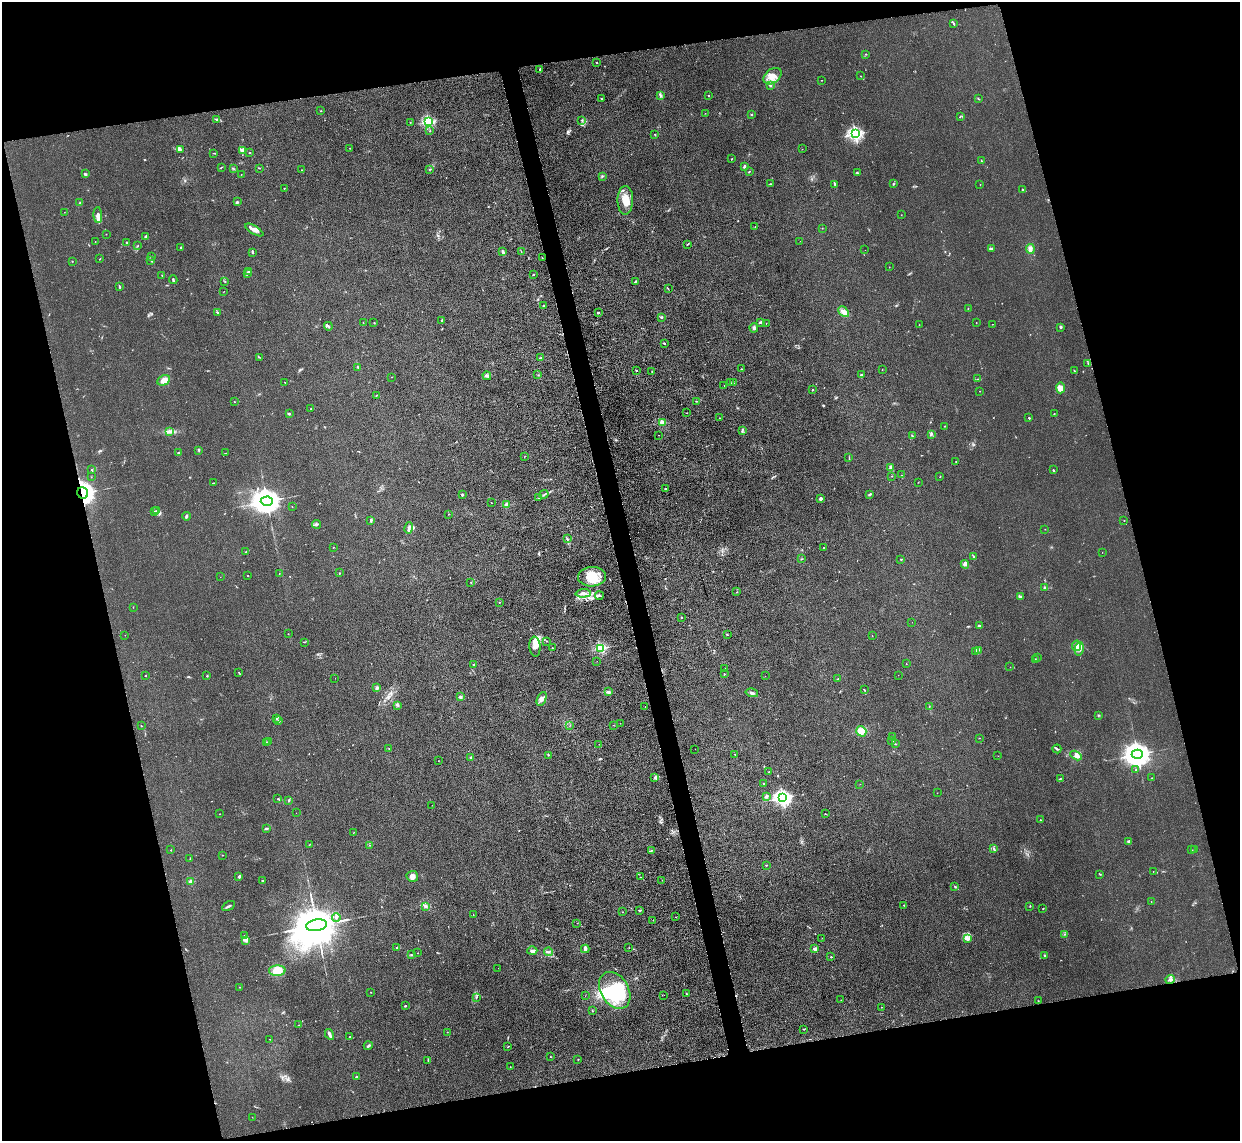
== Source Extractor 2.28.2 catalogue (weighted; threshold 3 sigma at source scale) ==
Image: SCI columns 27-4976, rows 155-4707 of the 5002 x 4979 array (HDU 1 of 3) = the unmasked area's bounding box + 8 px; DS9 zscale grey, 4 x 4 block average (1 PNG px = mean of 4 x 4 image px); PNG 1242 x 1143 px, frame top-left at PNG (2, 2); each listed source drawn as its Kron ellipse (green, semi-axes under 4 px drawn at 4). Shown black and unused: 29% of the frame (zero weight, under 3 of 4 exposures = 3% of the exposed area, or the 3 px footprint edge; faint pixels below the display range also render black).
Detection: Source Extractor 2.28.2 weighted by HDU 2 'WHT'. Background 0.0232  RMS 0.004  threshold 0.018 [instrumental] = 3 sigma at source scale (4.5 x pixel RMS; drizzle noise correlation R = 1.50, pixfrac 1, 0.05/0.05 arcsec/px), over >= 5 px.
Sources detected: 416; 1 too faint to see at this stretch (4 x 4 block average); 3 inside a brighter object's white glare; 9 cosmic-ray / hot-pixel residue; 2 long thin detections or spike segments (spike, bleed or trail) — neither listed nor drawn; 13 coinciding with a brighter row at this scale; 26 inside a brighter listed object's ellipse — not listed separately; the other 362 listed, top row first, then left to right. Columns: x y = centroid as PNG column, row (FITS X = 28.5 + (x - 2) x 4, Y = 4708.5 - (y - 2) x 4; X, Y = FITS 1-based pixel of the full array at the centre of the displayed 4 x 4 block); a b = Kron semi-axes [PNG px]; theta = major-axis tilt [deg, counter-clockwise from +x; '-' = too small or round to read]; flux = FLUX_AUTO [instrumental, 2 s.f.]
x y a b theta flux
954 24 3 2 - 1.8
865 54 2 2 - 1.1
597 62 2 2 - 1.3
540 69 4 2 - 2.4
773 76 10 7 38 23
861 76 2 2 - 0.7
822 80 2 2 - 0.7
770 85 2 2 - 14
661 95 3 2 - 2.5
708 95 2 2 - 1.4
602 99 4 2 - 1.6
978 99 3 2 - 1.4
321 111 2 2 - 1
705 113 2 2 - 0.43
751 114 2 2 - 5.9
960 116 3 2 - 1.7
217 120 3 2 - 1.8
582 120 2 2 - 1.7
410 122 2 2 - 0.85
428 122 2 2 - 310
430 131 2 2 - 1.1
655 134 2 2 - 1.7
855 134 2 2 - 620
350 148 2 2 - 0.76
180 149 4 3 - 4
802 149 2 2 - 0.39
242 150 4 3 - 4.7
250 152 2 2 - 0.83
214 153 2 2 - 0.85
732 158 2 2 - 0.94
981 161 3 2 - 1.5
744 166 3 2 - 5
221 167 3 2 - 1.4
260 168 2 2 - 1.1
234 169 3 2 - 1.5
430 169 2 2 - 1.3
301 170 2 2 - 0.97
749 172 2 2 - 1.7
857 173 2 2 - 2.9
85 174 3 2 - 3.9
241 175 2 2 - 0.58
602 176 3 2 - 2.4
770 184 2 2 - 1.1
835 184 4 2 - 2.6
893 184 3 2 - 1.6
980 184 2 2 - 0.82
284 188 2 2 - 1.3
1022 190 2 2 - 1.6
625 200 14 8 89 34
80 202 2 2 - 1
237 202 2 2 - 3.1
64 212 2 2 - 0.78
98 215 8 4 -87 11
901 215 2 2 - 0.61
755 227 2 2 - 0.69
822 228 2 2 - 0.76
254 230 10 2 -31 12
106 234 2 2 - 0.63
146 236 2 2 - 2.6
800 241 2 2 - 0.37
95 242 2 2 - 0.71
127 242 2 2 - 2.6
687 244 2 2 - 1.6
138 246 2 2 - 0.9
181 247 2 2 - 2.3
991 249 3 2 - 3
1030 249 5 3 - 11
865 250 2 2 - 0.26
521 251 2 2 - 0.71
252 252 3 2 - 2.6
502 252 4 3 - 4.2
151 256 2 2 - 1.1
542 258 2 2 - 1.1
100 259 2 2 - 1.3
151 260 4 2 - 2
72 261 2 2 - 0.67
889 267 2 2 - 0.59
248 271 4 2 - 2.3
247 274 3 2 - 2.5
162 275 2 2 - 1.5
533 275 2 2 - 1.3
173 280 4 2 - 2.4
635 281 4 2 - 1.6
225 282 2 2 - 0.92
120 287 2 2 - 2.7
668 289 2 2 - 0.89
224 292 2 2 - 0.5
543 305 2 2 - 2.1
968 308 2 2 - 0.69
217 312 2 2 - 2.1
598 312 3 2 - 2.4
844 312 6 4 -46 13
662 317 3 2 - 1.9
442 320 2 2 - 2.3
761 322 3 2 - 5.4
363 323 2 2 - 0.69
374 323 2 2 - 0.99
766 323 2 2 - 1.1
976 323 2 2 - 0.83
992 324 2 2 - 0.96
919 325 2 2 - 0.46
328 326 4 2 - 3.5
1060 327 3 2 - 2.2
754 328 5 3 - 5.7
664 343 2 2 - 4.2
259 357 3 2 - 1.4
541 357 3 2 - 2.1
1088 363 2 2 - 1.2
358 367 2 2 - 1.4
741 369 2 2 - 1
882 369 2 2 - 0.74
637 370 2 2 - 1.2
1074 371 3 2 - 1.7
651 372 2 2 - 0.55
538 375 2 2 - 0.63
861 375 3 2 - 2
487 376 4 3 - 5.4
392 377 2 2 - 0.67
978 379 2 2 - 0.55
164 380 6 5 - 14
285 382 2 2 - 1
730 383 2 2 - 0.69
733 383 2 2 - 1.5
724 386 2 2 - 1.2
1061 388 5 4 - 14
813 390 2 2 - 5.6
979 391 2 2 - 0.53
376 395 2 2 - 0.73
696 401 2 2 - 1.5
234 402 2 2 - 0.91
311 409 2 2 - 1.1
687 413 2 2 - 0.52
289 414 3 2 - 2.4
1054 414 3 2 - 1.3
720 418 2 2 - 0.62
1029 418 3 2 - 1.6
662 423 2 2 - 93
945 426 2 2 - 0.73
742 430 2 2 - 2
170 432 4 2 - 4.1
659 435 2 2 - 1.1
931 435 4 2 - 3.3
912 436 3 2 - 1.8
199 450 3 2 - 1.7
178 453 2 2 - 6.4
225 453 2 2 - 0.88
524 456 2 2 - 0.68
849 458 2 2 - 0.75
956 461 2 2 - 0.76
891 468 4 2 - 5.7
92 470 2 2 - 1.3
1053 470 2 2 - 5
901 475 2 2 - 0.39
891 476 2 2 - 1
940 476 2 2 - 1.1
91 477 2 2 - 0.75
918 482 2 2 - 0.64
213 483 3 2 - 1.3
665 489 2 2 - 1.8
83 493 6 5 - 1900
544 494 5 2 - 2.8
462 495 2 2 - 5.5
869 495 4 2 - 2.6
539 498 2 2 - 0.64
821 499 3 2 - 9.3
267 501 6 4 3 4400
491 503 2 2 - 1
507 505 2 2 - 66
292 507 2 2 - 0.7
157 511 2 2 - 2.6
154 512 2 2 - 0.97
449 514 2 2 - 0.87
186 516 4 2 - 4.5
371 520 3 2 - 3.5
1124 520 2 2 - 0.73
317 524 4 3 - 4.2
409 528 6 3 79 4.7
1045 529 2 2 - 0.79
567 539 3 2 - 1.6
333 547 2 2 - 1.1
824 547 2 2 - 5.2
245 552 3 2 - 1.1
1102 552 2 2 - 0.42
974 557 3 2 - 2.7
801 559 2 2 - 0.98
901 559 2 2 - 5.2
965 564 4 3 - 4.9
279 573 2 2 - 1
340 573 2 2 - 1.1
248 575 2 2 - 0.88
220 577 2 2 - 0.37
592 577 14 9 3 51
471 582 2 2 - 0.72
1045 588 3 2 - 2.5
736 592 2 2 - 0.84
583 593 7 3 3 9.6
599 596 4 2 - 3.2
1020 597 3 2 - 2.6
499 602 2 2 - 0.89
133 607 2 2 - 0.65
682 617 2 2 - 1.6
912 622 2 2 - 0.35
979 625 3 2 - 3
288 634 2 2 - 0.77
727 634 3 2 - 1.5
125 635 2 2 - 0.46
872 636 2 2 - 0.47
547 641 2 2 - 0.96
304 642 3 2 - 1.1
1076 646 5 4 - 15
535 647 10 5 -85 18
552 648 2 2 - 1.2
601 648 2 2 - 270
1079 649 7 3 76 16
978 650 2 2 - 1.5
976 652 3 2 - 2.9
1038 658 2 2 - 0.62
1035 659 2 2 - 0.55
597 661 2 2 - 0.37
474 664 2 2 - 3.4
906 664 2 2 - 0.78
1010 667 2 2 - 0.91
725 668 2 2 - 1.1
238 672 2 2 - 0.66
724 674 2 2 - 1.1
898 675 2 2 - 0.36
145 676 2 2 - 0.83
207 676 2 2 - 2.5
765 676 2 2 - 0.42
335 678 2 2 - 0.37
838 679 2 2 - 1.8
376 688 4 2 - 3
864 690 3 2 - 1.4
608 692 4 3 - 4.3
752 693 6 2 -15 5.5
460 697 3 2 - 3.7
542 699 7 4 67 8.8
398 705 3 2 - 2
645 706 2 2 - 0.57
929 706 2 2 - 1.4
1098 715 2 2 - 0.98
276 719 2 2 - 0.88
278 721 2 2 - 1
620 723 2 2 - 0.53
570 725 3 2 - 0.89
613 725 2 2 - 0.57
141 726 2 2 - 0.94
861 731 5 5 - 21
892 736 2 2 - 0.81
979 738 2 2 - 0.71
892 740 3 2 - 1.8
268 741 2 2 - 1
266 742 2 2 - 1.2
599 744 2 2 - 0.49
896 744 2 2 - 0.62
389 748 2 2 - 0.74
695 749 2 2 - 0.74
1057 749 4 2 - 2.2
735 754 2 2 - 2.9
1137 754 5 4 - 3400
548 755 2 2 - 0.99
1076 755 6 4 -29 8.6
998 756 2 2 - 0.43
471 757 2 2 - 2.2
438 761 2 2 - 0.5
1136 770 2 2 - 1.5
769 772 2 2 - 2.4
655 778 4 3 - 4.7
1152 778 2 2 - 0.58
1060 779 4 2 - 0.88
763 783 2 2 - 1.1
860 784 2 2 - 0.47
937 793 2 2 - 0.83
766 796 2 2 - 26
783 798 3 2 - 890
278 799 3 2 - 2
289 800 3 2 - 1.9
432 805 2 2 - 0.48
296 813 2 2 - 0.3
220 814 2 2 - 0.71
825 814 2 2 - 1
1040 820 2 2 - 0.81
266 828 4 2 - 2.9
354 832 2 2 - 0.66
1128 841 4 2 - 2.9
309 845 3 2 - 1.1
370 845 2 2 - 0.7
994 849 2 2 - 1.4
171 850 2 2 - 0.93
652 850 2 2 - 1.3
1192 850 2 2 - 1
1194 850 2 2 - 0.68
222 855 2 2 - 1.3
190 859 2 2 - 0.57
766 865 2 2 - 1.6
1153 871 2 2 - 0.44
1100 874 2 2 - 1.4
239 876 4 2 - 2.6
412 876 6 5 - 10
640 877 2 2 - 0.88
662 880 2 2 - 0.73
262 881 2 2 - 6.6
190 882 2 2 - 39
955 887 3 2 - 1.3
1151 902 2 2 - 0.69
904 905 2 2 - 1.4
228 906 7 2 28 4.4
425 906 4 3 - 5.4
1030 906 2 2 - 1.1
1043 908 3 2 - 1.1
639 910 3 2 - 1.7
622 912 2 2 - 0.69
473 915 2 2 - 0.7
336 917 4 2 - 3.7
675 917 2 2 - 0.9
653 920 2 2 - 0.59
577 923 2 2 - 0.62
317 925 10 5 10 21000
1064 934 2 2 - 1.3
245 935 2 2 - 1.6
822 938 2 2 - 0.5
968 939 4 3 - 4.6
246 940 4 2 - 4.5
396 948 2 2 - 1.1
629 948 2 2 - 0.55
585 949 4 3 - 6.2
815 949 2 2 - 34
532 951 5 3 - 5.3
548 952 4 2 - 3.4
418 953 2 2 - 0.66
411 955 2 2 - 2.2
1045 956 2 2 - 15
831 957 2 2 - 1.9
498 968 2 2 - 0.3
277 971 8 5 3 33
1170 979 5 2 - 4.9
240 987 2 2 - 0.49
615 990 20 14 -59 140
371 992 2 2 - 0.82
686 994 2 2 - 1.4
664 995 2 2 - 0.45
585 996 2 2 - 0.4
476 997 3 2 - 1.6
841 1000 2 2 - 0.44
1038 1001 2 2 - 0.85
405 1006 2 2 - 2.2
882 1007 2 2 - 0.47
592 1010 3 2 - 1.3
298 1025 2 2 - 0.57
803 1029 2 2 - 1.1
447 1032 2 2 - 0.52
329 1034 5 3 - 5.6
350 1037 2 2 - 0.72
270 1039 2 2 - 0.45
368 1046 4 2 - 3.3
508 1047 3 2 - 1.3
550 1057 2 2 - 0.81
578 1059 2 2 - 1.2
428 1060 3 2 - 1.9
510 1067 2 2 - 0.53
356 1077 2 2 - 14
252 1117 2 2 - 0.44
Overlapping masked pixels (flux is a lower limit): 1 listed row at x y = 83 493
Diffuse or blended objects may show on this block-average render without a row.